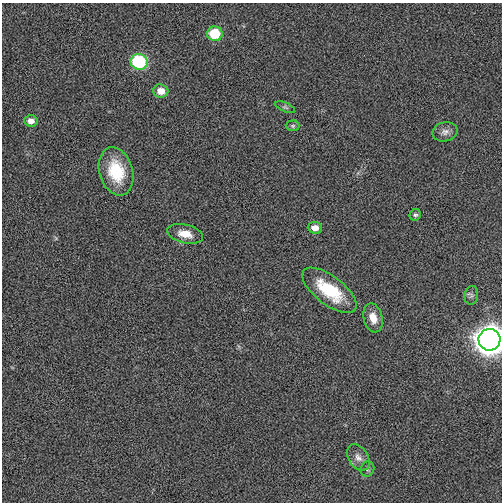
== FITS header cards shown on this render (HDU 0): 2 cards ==
NAXIS1  =                  500
NAXIS2  =                  500

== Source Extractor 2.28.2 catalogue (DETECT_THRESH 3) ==
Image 500 x 500 px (HDU 0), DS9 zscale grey, 1 PNG px = 1 image px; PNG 504 x 504 px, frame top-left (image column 1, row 500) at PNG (2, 3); each listed source drawn as its Kron ellipse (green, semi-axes under 4 px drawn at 4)
Background 0.00375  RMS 0.12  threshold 0.354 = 3 sigma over >= 5 px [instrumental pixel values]
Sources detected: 17; all 17 listed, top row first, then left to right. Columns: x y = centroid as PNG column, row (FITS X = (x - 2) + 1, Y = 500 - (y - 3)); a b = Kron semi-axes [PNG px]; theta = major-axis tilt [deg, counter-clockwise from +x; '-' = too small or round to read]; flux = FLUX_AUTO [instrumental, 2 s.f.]
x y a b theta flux
215 34 8 7 - 260
139 62 8 8 - 710
161 91 7 6 - 86
285 107 10 4 -22 17
31 121 7 5 -4 53
293 126 7 5 1 13
445 132 13 9 11 45
116 171 24 16 -73 340
415 215 6 5 - 16
315 228 7 6 - 63
185 234 18 9 -12 110
329 290 32 14 -37 380
471 295 9 6 82 21
373 318 15 9 -75 91
489 340 11 11 - 12000
358 457 14 9 -56 58
367 469 8 6 64 21
At the frame edge (FLAGS 8, measured only in part): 1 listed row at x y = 489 340